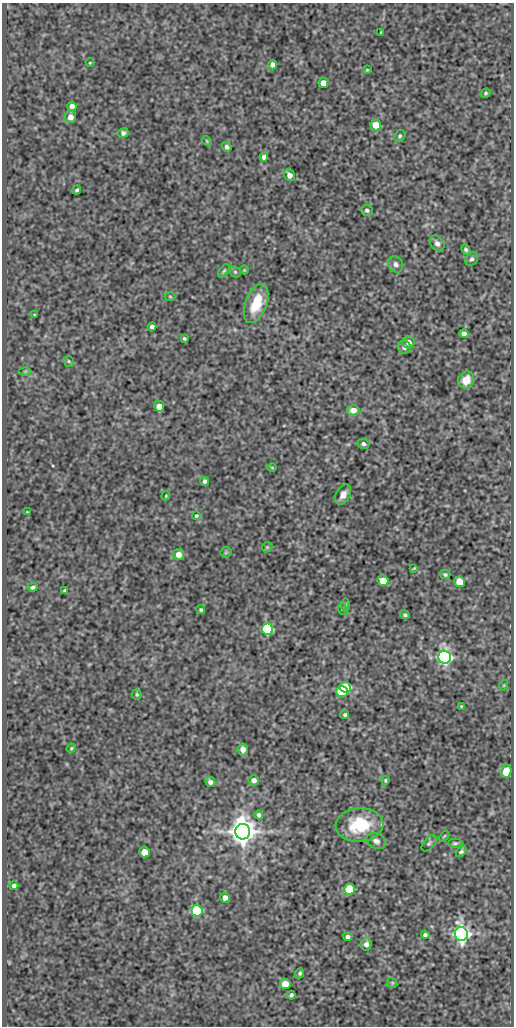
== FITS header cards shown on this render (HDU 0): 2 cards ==
NAXIS1  =                  512
NAXIS2  =                 1024

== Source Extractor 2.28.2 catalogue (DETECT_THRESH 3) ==
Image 512 x 1024 px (HDU 0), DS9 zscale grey, 1 PNG px = 1 image px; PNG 516 x 1028 px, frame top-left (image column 1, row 1024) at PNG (2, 3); each listed source drawn as its Kron ellipse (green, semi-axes under 4 px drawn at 4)
Background 77.9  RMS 0.54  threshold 1.62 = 3 sigma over >= 5 px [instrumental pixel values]
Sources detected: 92; all 92 listed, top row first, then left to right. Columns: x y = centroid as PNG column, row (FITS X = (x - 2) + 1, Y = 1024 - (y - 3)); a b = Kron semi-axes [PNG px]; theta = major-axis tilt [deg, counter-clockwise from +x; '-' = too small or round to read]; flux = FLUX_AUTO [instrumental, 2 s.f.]
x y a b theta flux
381 32 3 3 - 35
90 63 4 3 - 31
272 65 5 4 - 180
367 70 3 2 - 32
323 83 5 5 - 480
486 93 5 4 - 57
72 106 4 4 - 230
70 117 6 5 - 250
376 125 5 5 - 770
123 133 5 5 - 90
400 136 6 5 - 70
207 141 5 4 - 41
227 147 5 4 - 100
264 157 4 4 - 140
289 175 6 5 - 210
77 190 4 3 - 61
367 210 6 5 - 82
437 243 8 6 -51 140
466 250 6 4 -63 77
471 259 7 5 55 90
396 264 8 7 - 130
244 270 4 4 - 34
224 271 8 4 52 58
235 272 6 5 - 52
170 296 5 3 - 34
256 304 20 10 69 1100
34 315 3 3 - 31
152 327 4 4 - 120
464 334 4 4 - 170
184 338 3 3 - 55
409 342 6 6 - 230
404 347 6 6 - 150
69 361 6 5 - 48
25 371 6 4 1 42
466 380 9 7 63 560
159 406 5 5 - 460
353 410 6 5 - 330
363 444 6 5 - 83
272 467 5 3 - 29
205 481 4 4 - 110
343 495 11 7 61 240
166 496 4 4 - 32
27 512 3 3 - 26
196 516 4 4 - 48
267 547 5 4 - 44
226 552 5 5 - 44
178 554 5 5 - 320
414 568 3 2 - 34
445 575 5 4 - 62
383 581 5 5 - 550
459 582 5 5 - 840
32 587 5 3 - 81
64 590 3 3 - 48
345 605 7 4 89 58
342 609 6 4 -72 47
201 610 4 4 - 56
405 615 5 4 - 61
267 629 6 5 - 5000
445 657 6 6 - 12000
504 685 5 3 - 32
345 687 6 5 - 2200
342 692 6 5 - 2600
137 694 5 5 - 65
461 706 3 3 - 32
345 715 4 4 - 65
71 748 5 4 - 42
243 749 6 5 - 200
506 771 6 5 - 750
254 780 5 5 - 160
385 780 4 3 - 45
210 782 5 5 - 130
259 815 4 4 - 100
359 825 24 17 4 1700
243 832 8 7 - 49000
444 836 6 3 52 36
376 841 10 7 -30 160
429 843 9 5 50 82
455 843 7 4 0 68
144 852 5 5 - 800
461 852 6 4 40 76
14 886 4 4 - 120
349 889 5 5 - 1900
225 898 5 4 - 300
197 911 5 5 - 3700
461 934 7 6 - 20000
425 935 4 4 - 85
348 937 4 4 - 120
366 944 6 5 - 180
300 973 5 4 - 67
392 983 5 4 - 44
285 984 5 5 - 660
291 995 4 4 - 68